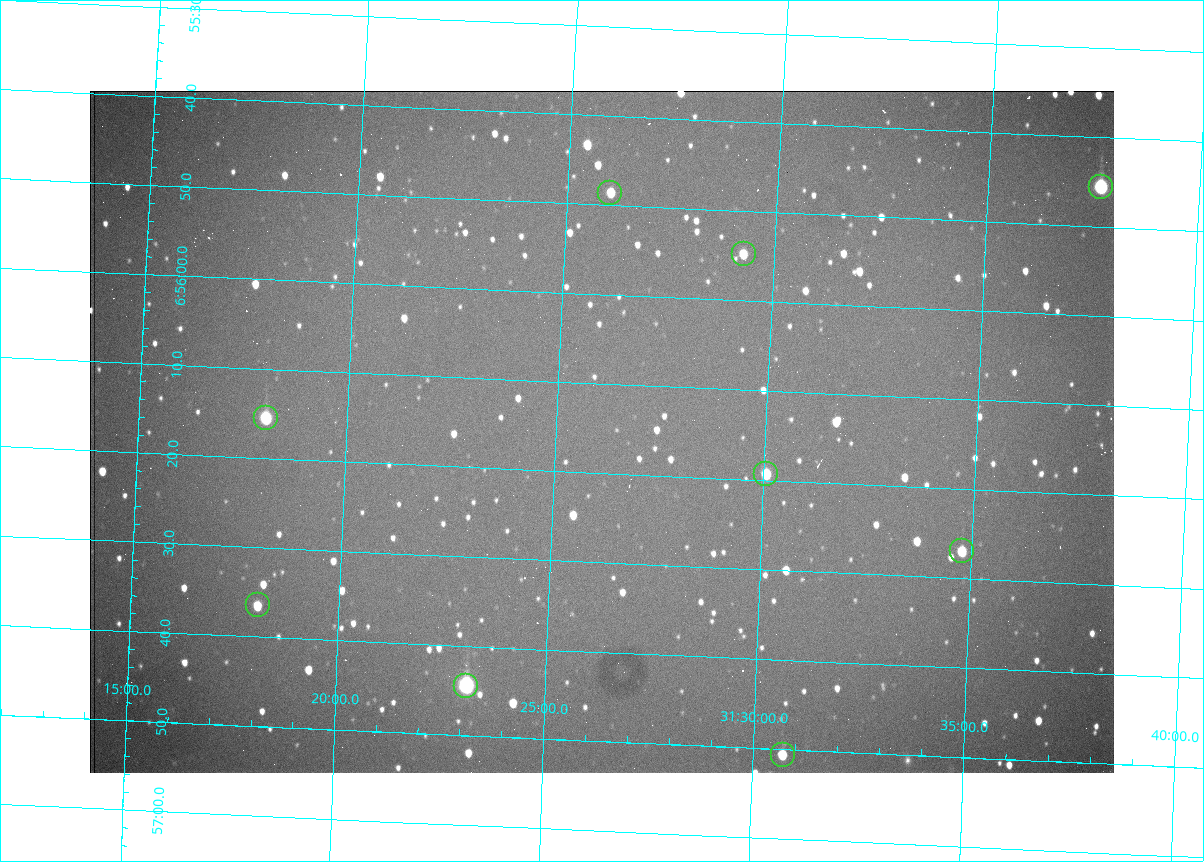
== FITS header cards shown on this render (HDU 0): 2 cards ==
NAXIS1  =                 1024 /fastest changing axis
NAXIS2  =                  682 /next to fastest changing axis

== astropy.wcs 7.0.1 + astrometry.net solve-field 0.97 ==
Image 1024 x 682 px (HDU 0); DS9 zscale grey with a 90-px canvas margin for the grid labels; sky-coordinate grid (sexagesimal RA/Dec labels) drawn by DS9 from the SOLVED WCS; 9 Tycho-2 reference stars matched to detected sources circled (green)
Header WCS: RA---TAN/DEC--TAN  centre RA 06:56:15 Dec +31:26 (104.06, +31.43 deg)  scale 1.44 arcsec/px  FOV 24.5' x 16.3'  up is -93 deg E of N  parity flipped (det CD > 0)
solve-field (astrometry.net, Tycho-2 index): VERIFIED the header's WCS against the Tycho-2 star catalogue (9 matches, 0 conflicts) and refined it, rather than solving blind
Solved WCS: RA---TAN-SIP/DEC--TAN-SIP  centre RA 06:56:15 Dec +31:26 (104.06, +31.43 deg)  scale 1.43 arcsec/px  FOV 24.4' x 16.3'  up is -93 deg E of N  parity flipped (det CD > 0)
The solver's refit moves the header's centre by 1.8 arcsec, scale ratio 0.9972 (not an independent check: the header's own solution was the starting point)
Tycho-2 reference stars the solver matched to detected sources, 9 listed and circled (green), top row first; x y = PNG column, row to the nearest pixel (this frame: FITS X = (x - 90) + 1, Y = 682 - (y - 91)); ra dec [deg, ICRS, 3 dp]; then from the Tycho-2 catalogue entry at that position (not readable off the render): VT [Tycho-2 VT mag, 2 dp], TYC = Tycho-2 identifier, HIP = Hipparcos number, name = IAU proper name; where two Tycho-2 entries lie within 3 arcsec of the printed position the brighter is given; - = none
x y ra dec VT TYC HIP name
1101 187 103.940 +31.628 9.24 2437-728-1 - -
610 193 103.952 +31.434 11.53 2437-424-1 - -
744 254 103.978 +31.488 11.51 2437-421-1 - -
266 418 104.065 +31.301 9.89 2437-425-1 - -
766 474 104.081 +31.501 10.83 2437-37-1 - -
962 551 104.112 +31.580 11.47 2437-71-1 - -
258 605 104.152 +31.301 11.67 2437-646-1 - -
466 686 104.185 +31.385 8.52 2437-370-1 33393 -
783 755 104.211 +31.512 11.03 2437-937-1 - -